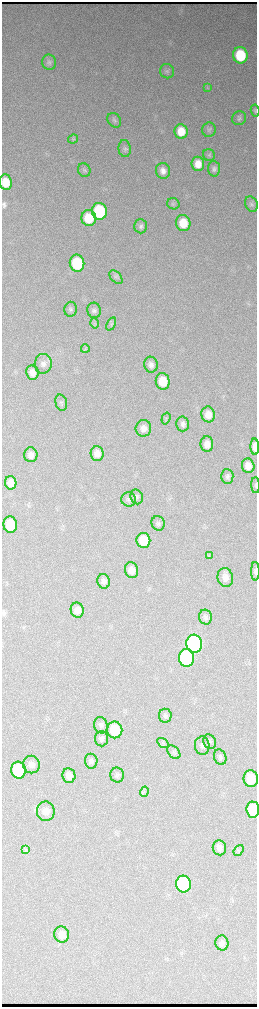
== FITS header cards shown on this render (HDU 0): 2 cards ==
NAXIS1  =                  510 / length of data axis 1
NAXIS2  =                 2010 / length of data axis 2

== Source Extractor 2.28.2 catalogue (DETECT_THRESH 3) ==
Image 510 x 2010 px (HDU 0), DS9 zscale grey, zoomed out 1/2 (1 PNG px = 2 x 2 image px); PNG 259 x 1009 px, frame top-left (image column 2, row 2010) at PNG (2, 2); each listed source drawn as its Kron ellipse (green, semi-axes under 4 px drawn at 4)
Background 3600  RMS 39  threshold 116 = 3 sigma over >= 5 px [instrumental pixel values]
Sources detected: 87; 2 cannot appear on this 1/2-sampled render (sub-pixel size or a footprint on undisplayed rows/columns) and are neither listed nor drawn; the other 85 listed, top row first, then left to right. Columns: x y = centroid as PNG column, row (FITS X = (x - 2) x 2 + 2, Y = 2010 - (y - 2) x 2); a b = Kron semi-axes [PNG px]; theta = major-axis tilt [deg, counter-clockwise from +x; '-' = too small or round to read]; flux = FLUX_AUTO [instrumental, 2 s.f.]
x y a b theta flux
240 55 8 7 - 4.5e+05
49 62 7 7 - 2.6e+04
167 71 7 6 - 2.3e+04
207 87 4 2 - 6.2e+03
255 111 6 4 -82 1.3e+04
239 118 7 6 - 2.2e+04
114 120 8 6 -53 2.2e+04
209 130 7 6 - 2.2e+04
181 131 7 6 - 1.5e+05
73 139 5 4 - 1.2e+04
125 149 8 6 -83 2.4e+04
209 155 6 5 - 1.5e+04
198 164 7 6 - 1.0e+05
214 169 8 6 -85 2.5e+04
84 170 7 6 - 1.9e+04
163 171 8 7 - 5.5e+04
6 182 8 6 -82 1.1e+05
173 204 6 5 - 1.7e+04
251 204 8 6 -67 2.2e+04
99 211 8 7 - 7.3e+05
89 218 8 7 - 2.6e+05
183 223 8 7 - 1.9e+05
141 226 7 6 - 2.6e+04
77 263 8 7 - 4.9e+05
116 277 8 5 -48 2.0e+04
71 309 7 6 - 2.2e+04
94 310 7 7 - 2.6e+04
95 323 5 3 - 1.1e+04
111 324 7 3 63 1.3e+04
85 349 4 3 - 9.3e+03
43 364 10 8 87 4.8e+04
151 365 8 7 - 4.1e+04
32 373 7 6 - 6.4e+04
163 381 8 7 - 1.7e+05
61 403 8 5 -75 1.8e+04
208 414 8 6 -81 7.7e+04
166 418 6 3 73 9.2e+03
183 424 7 6 - 3.1e+04
143 428 8 7 - 6.4e+04
207 444 7 6 - 6.2e+04
255 447 8 4 -89 9.5e+04
97 454 7 6 - 7.1e+04
31 455 7 6 - 5.0e+04
248 466 7 6 - 6.8e+04
227 476 7 6 - 2.8e+04
11 483 7 5 -78 7.6e+04
255 485 8 3 -88 1.0e+04
137 497 7 6 - 2.1e+04
129 499 7 7 - 2.3e+04
158 523 7 6 - 2.4e+04
10 525 8 7 - 2.3e+05
143 540 7 7 - 2.0e+05
209 555 4 3 - 7.6e+03
132 570 8 6 -77 6.9e+04
255 571 9 3 -90 2.0e+04
225 577 9 7 -80 6.2e+04
104 581 7 6 - 3.2e+04
77 610 7 6 - 6.7e+04
205 617 7 6 - 2.9e+04
194 644 9 8 - 2.6e+06
187 658 9 7 -84 1.1e+06
165 716 7 6 - 2.1e+04
101 725 8 6 -72 2.9e+04
115 730 8 7 - 3.0e+05
102 739 7 6 - 2.6e+04
210 742 7 6 - 2.2e+04
163 743 6 4 -31 1.3e+04
202 746 9 7 -84 3.5e+04
174 752 8 5 -46 1.8e+04
220 757 8 6 -68 2.3e+04
91 761 7 6 - 2.9e+04
31 765 9 8 - 5.1e+04
18 770 8 7 - 4.8e+05
117 775 7 6 - 2.4e+04
69 776 7 6 - 6.0e+04
251 779 8 7 - 1.5e+05
144 792 5 4 - 1.4e+04
253 810 8 6 -86 3.4e+05
46 811 9 9 - 6.9e+04
219 848 7 6 - 4.3e+04
25 849 4 2 - 7.4e+03
239 850 6 4 52 1.4e+04
183 884 8 7 - 1.1e+06
62 935 8 7 - 6.8e+04
222 943 7 6 - 3.6e+04
At the frame edge (FLAGS 8, measured only in part): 5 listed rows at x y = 255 111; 255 447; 255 485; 255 571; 253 810
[2 sub-pixel or undisplayed-footprint detections neither listed nor drawn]